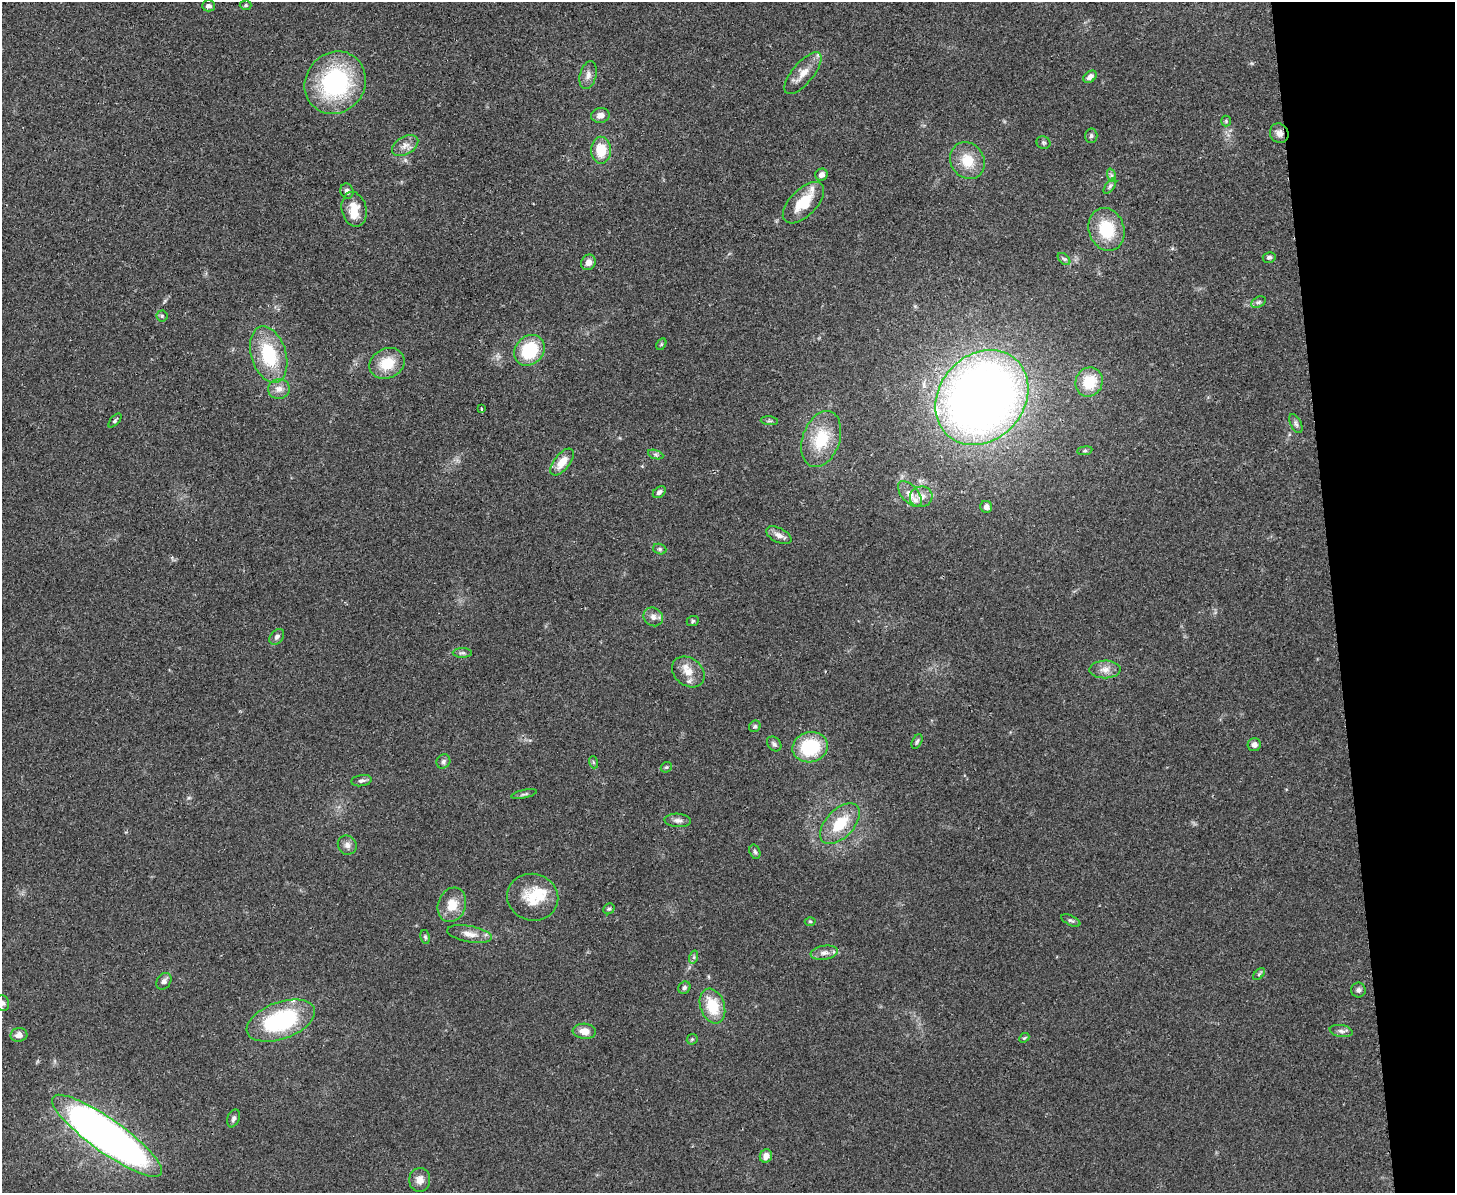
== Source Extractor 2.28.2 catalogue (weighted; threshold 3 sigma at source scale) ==
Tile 9 of 3 x 4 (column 3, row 3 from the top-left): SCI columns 3165-4617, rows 1249-2439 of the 4766 x 4878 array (HDU 1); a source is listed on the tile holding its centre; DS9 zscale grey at full resolution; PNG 1457 x 1195 px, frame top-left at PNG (2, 2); each listed source drawn as its Kron ellipse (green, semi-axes under 4 px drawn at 4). Shown black and unused: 8% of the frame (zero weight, under 2 of 3 exposures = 3% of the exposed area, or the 3 px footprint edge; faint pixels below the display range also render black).
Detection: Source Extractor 2.28.2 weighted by HDU 2 'WHT'; one run over the whole footprint, this tile lists its part. Background 0.0672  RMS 0.0079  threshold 0.0354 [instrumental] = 3 sigma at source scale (4.5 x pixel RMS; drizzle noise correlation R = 1.50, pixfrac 1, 0.05/0.05 arcsec/px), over >= 5 px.
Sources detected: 99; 1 inside a brighter object's white glare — neither listed nor drawn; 6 inside a brighter listed object's ellipse — not listed separately; the other 92 listed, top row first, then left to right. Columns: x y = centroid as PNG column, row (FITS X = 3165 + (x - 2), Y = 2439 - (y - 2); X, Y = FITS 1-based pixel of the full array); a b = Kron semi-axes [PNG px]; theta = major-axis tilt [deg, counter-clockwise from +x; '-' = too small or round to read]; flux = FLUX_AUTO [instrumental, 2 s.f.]
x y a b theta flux
246 5 6 4 2 1.2
209 6 6 5 - 2.7
803 73 26 10 50 11
588 75 14 8 76 4.6
1090 77 7 5 37 3.7
335 83 32 29 51 99
600 115 9 7 10 5.2
1226 121 5 5 - 1.1
1279 133 10 9 - 4.2
1091 136 7 6 - 1.8
1043 143 7 6 - 1.6
405 145 14 8 31 5.5
601 150 13 10 -90 18
967 161 19 16 -56 18
821 175 6 6 - 4.4
1111 175 7 4 -72 1.5
1110 186 9 4 54 1.9
347 191 8 6 -76 2.9
803 203 26 13 45 22
354 209 18 12 -77 13
1107 229 22 17 -72 32
1269 257 6 5 - 1.8
1064 259 7 4 -44 1.5
588 262 8 7 - 5.3
1258 302 8 5 27 1.7
162 316 5 5 - 1.2
661 344 6 4 60 1
529 350 16 14 47 39
269 355 29 17 -73 44
387 363 18 14 25 20
1089 382 15 13 68 21
279 389 11 9 5 5.7
982 398 51 42 48 800
481 409 3 3 - 3.3
115 421 8 4 48 1.5
769 421 9 3 -5 1.4
1296 424 10 5 -64 2.1
821 439 29 18 70 31
1085 451 7 4 8 1.2
656 454 8 3 -19 1.4
562 462 16 8 51 11
659 492 7 5 40 2.2
910 494 15 8 -48 6.6
921 497 11 10 - 6
986 507 6 5 - 3.7
779 535 14 7 -26 4.8
660 549 7 5 -20 1.4
653 617 10 9 - 4.3
693 621 6 5 - 1.1
277 637 9 6 50 2.6
462 653 9 5 -1 1.9
1105 669 16 9 1 6.2
688 672 18 13 -40 11
755 726 6 5 - 1.6
917 741 8 4 62 1.4
774 744 8 6 -47 2.1
1254 745 6 6 - 2.9
810 747 18 15 13 44
443 761 7 6 - 2
593 762 6 4 -72 1.1
666 767 6 5 - 1.1
361 781 10 5 8 2.3
524 794 13 3 13 1.5
678 820 13 6 -3 3.4
840 824 25 14 47 25
347 845 10 9 - 3.8
755 852 7 5 -72 1.7
533 897 26 23 -13 24
452 905 18 13 71 14
609 909 6 5 - 1.3
810 921 5 3 - 0.77
1071 921 10 4 -26 1.7
470 934 23 8 -10 7.6
425 937 7 4 -81 1.3
824 953 14 7 8 4.2
694 957 7 4 72 1.5
1259 974 7 4 46 1.3
164 981 9 6 54 3.1
684 988 7 5 45 1.8
1358 990 7 7 - 2.1
3 1003 8 6 -76 2.1
712 1006 18 12 -70 24
281 1021 36 18 20 82
584 1031 11 7 -5 7.3
1341 1031 11 6 -10 2.7
19 1035 8 7 - 5
1024 1038 6 4 41 0.99
692 1039 6 5 - 1.1
233 1118 9 6 68 2.3
107 1136 66 16 -35 670
766 1156 7 6 - 5.3
420 1180 12 10 87 5.9
Isophote crosses this tile's border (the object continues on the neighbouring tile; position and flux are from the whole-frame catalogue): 1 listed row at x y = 3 1003